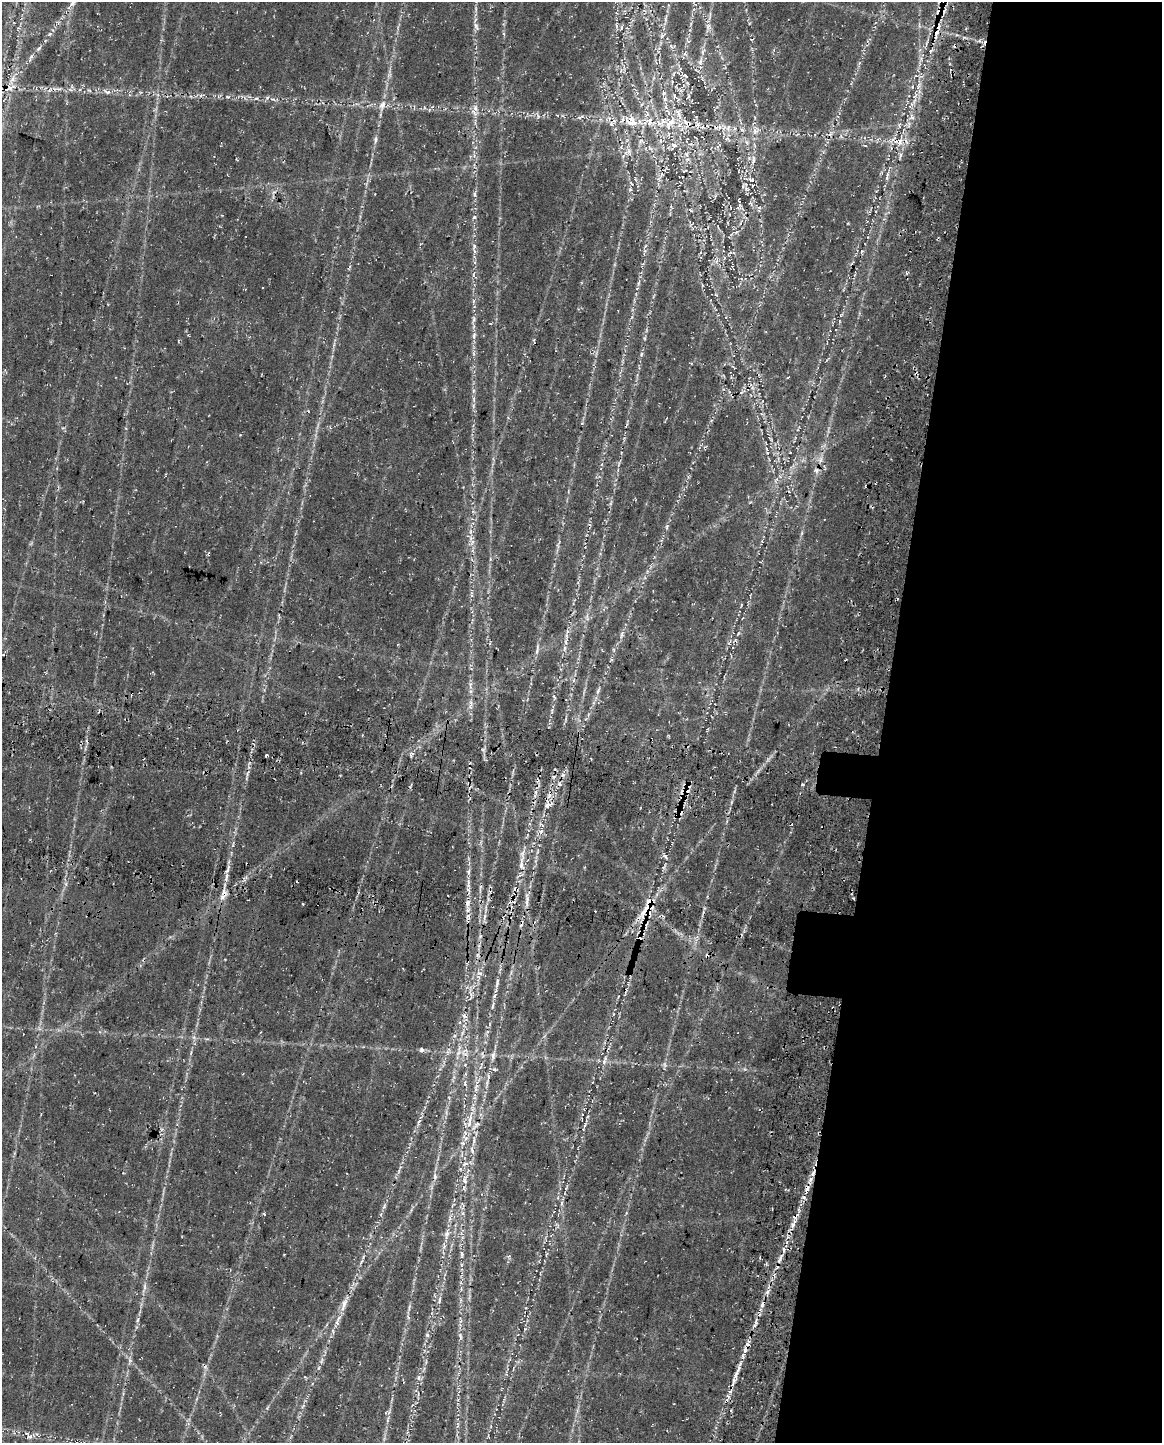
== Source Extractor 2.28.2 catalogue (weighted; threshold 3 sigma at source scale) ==
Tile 8 of 4 x 3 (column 4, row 2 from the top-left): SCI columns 3639-4798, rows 1849-3289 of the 4964 x 5196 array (HDU 1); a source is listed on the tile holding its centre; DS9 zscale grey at full resolution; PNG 1164 x 1445 px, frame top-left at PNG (2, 2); no overlay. Shown black and unused: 25% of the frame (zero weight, under 3 of 4 exposures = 14% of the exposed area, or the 3 px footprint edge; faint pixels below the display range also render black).
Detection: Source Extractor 2.28.2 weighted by HDU 2 'WHT'; one run over the whole footprint, this tile lists its part. Background 0.0396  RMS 0.0057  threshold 0.0256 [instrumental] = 3 sigma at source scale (4.5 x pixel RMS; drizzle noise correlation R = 1.50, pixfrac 1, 0.0396/0.0396 arcsec/px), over >= 5 px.
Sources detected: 175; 1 too faint to see at this stretch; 18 cosmic-ray / hot-pixel residue — not listed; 18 inside a brighter listed object's ellipse — not listed separately; the other 138 listed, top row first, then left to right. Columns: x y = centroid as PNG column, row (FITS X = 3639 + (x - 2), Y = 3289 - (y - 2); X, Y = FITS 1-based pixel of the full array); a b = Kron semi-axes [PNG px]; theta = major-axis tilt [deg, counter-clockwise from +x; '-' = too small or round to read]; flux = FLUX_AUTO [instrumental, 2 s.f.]
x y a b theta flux
72 4 14 6 44 2.6
476 26 12 5 -69 1.9
708 26 9 5 66 1.7
18 28 8 4 63 1.1
621 28 5 3 - 0.71
50 34 6 5 - 0.96
39 48 10 4 46 1.5
31 57 12 4 63 1.8
921 59 7 4 -73 1.3
700 61 8 4 53 1.4
685 76 5 3 - 0.61
13 78 7 4 71 2
683 86 8 4 52 1.5
59 89 10 4 -1 1.8
89 90 6 3 -19 0.72
107 92 14 6 -18 2.8
915 95 18 5 78 4.3
674 96 7 4 -73 1
688 96 7 4 65 0.91
228 97 6 3 -1 0.75
256 98 6 4 1 0.97
267 98 6 4 46 1.1
273 99 6 3 -18 0.93
665 99 8 5 71 1.4
382 105 14 8 63 3.7
475 108 9 7 79 2.6
538 116 7 4 -73 0.95
579 117 7 4 -2 1
912 117 10 7 -61 2.5
650 121 11 9 -79 5
632 123 21 9 -15 8.5
670 123 23 13 59 13
687 123 16 7 -33 5.2
611 124 7 6 - 1.7
742 130 6 4 -19 0.84
755 131 8 7 - 2.7
727 139 9 5 -4 1.7
375 140 9 4 85 1.5
894 140 13 10 -36 5.4
641 141 9 6 -17 1.6
674 145 10 6 -20 2.5
686 154 6 5 - 1.1
753 160 14 5 78 2.6
887 176 12 4 83 2.2
635 179 5 4 - 0.65
751 180 9 6 -25 2
743 186 11 4 42 1.2
630 190 6 3 -19 0.69
474 194 6 4 -89 1
750 203 7 5 -52 1.2
740 205 6 4 70 1
474 217 6 5 - 0.88
645 246 7 3 54 0.79
474 251 6 4 -71 1.2
731 253 11 4 0 1.5
639 283 6 4 70 1
474 319 9 5 87 1.6
474 336 11 6 82 2.2
534 341 8 2 -82 0.58
642 354 6 4 87 0.88
691 363 4 3 - 0.43
788 377 4 2 - 0.43
474 399 7 4 72 1
820 459 9 4 81 1.9
816 470 8 7 - 2
473 511 5 5 - 1
667 527 6 3 72 0.83
472 542 9 3 69 1.3
587 617 13 4 -90 1.7
622 634 12 5 75 2.1
564 648 10 4 89 1.7
537 650 13 3 82 1.7
3 654 5 4 - 0.85
598 690 10 5 66 1.6
554 697 8 3 -58 0.66
471 705 16 6 79 3.2
552 710 8 3 -85 0.93
266 755 3 3 - 2.1
686 791 14 8 -10 4.2
536 792 6 4 -71 1.3
547 805 12 6 73 3.5
677 815 10 7 41 2.9
542 825 10 3 -40 1.3
541 831 6 4 1 1.3
521 864 29 8 86 7.5
228 869 13 5 67 2.5
468 884 16 4 90 3.1
223 893 22 7 82 5.7
514 898 6 3 -20 0.85
853 898 3 2 - 0.54
527 900 14 4 82 2.8
468 903 10 6 83 2.7
303 904 3 2 - 0.5
649 904 42 14 69 22
595 911 3 2 - 0.38
480 936 6 5 - 0.97
480 973 9 5 -25 1.8
497 983 16 5 78 2.7
464 1016 9 5 -27 1.6
422 1050 6 6 - 1.5
447 1052 7 4 -72 1.2
458 1053 11 5 68 2.6
493 1056 12 6 81 2.3
604 1060 14 5 71 2.5
494 1070 5 4 - 1
465 1083 10 3 85 1.3
475 1089 9 4 -77 1.5
419 1121 7 4 45 1.1
469 1123 12 6 72 4.1
476 1125 18 5 46 3.7
585 1125 9 3 71 1.3
474 1140 12 3 81 1.8
463 1143 6 5 - 1.3
465 1164 12 5 17 2.2
123 1173 3 3 - 0.4
435 1176 8 4 -82 1.3
465 1181 9 6 -51 2.1
562 1203 7 4 71 1
384 1206 7 4 54 1
264 1214 4 4 - 0.5
793 1225 8 5 62 2.1
446 1234 14 7 79 3.6
462 1254 9 5 -86 1.4
780 1259 13 4 65 2.4
144 1287 11 4 86 1.9
439 1300 10 4 79 1.4
344 1304 21 7 73 5.1
763 1304 10 6 59 2.4
137 1320 6 4 70 0.86
427 1335 6 5 - 0.91
460 1336 10 5 -78 1.6
321 1361 9 3 71 1.4
738 1370 23 4 68 5.4
419 1378 9 4 82 1.5
730 1391 6 4 19 1.1
728 1396 7 3 -45 0.87
388 1420 8 4 81 1.3
30 1436 8 7 - 2
Overlapping masked pixels (flux is a lower limit): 18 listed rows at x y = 650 121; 632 123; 670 123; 687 123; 611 124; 894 140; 686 791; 547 805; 677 815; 223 893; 514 898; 853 898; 527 900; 649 904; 585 1125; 793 1225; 763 1304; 738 1370
Unlisted compact peaks at least as high as the median listed source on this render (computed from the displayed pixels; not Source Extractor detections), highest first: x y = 665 856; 130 1360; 767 453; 755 1325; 803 784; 644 338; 525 1329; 738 633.